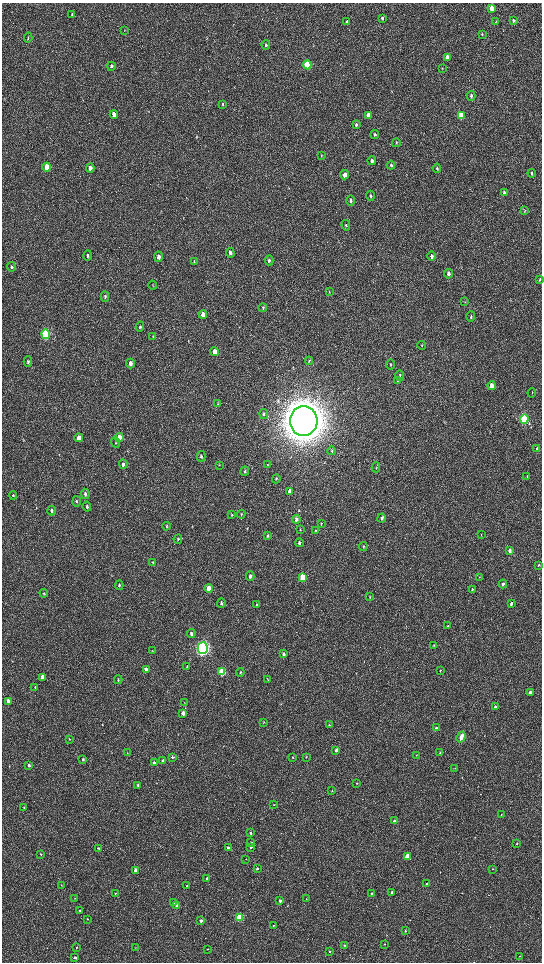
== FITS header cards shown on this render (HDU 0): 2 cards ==
NAXIS1  =                 1080 / length of data axis 1
NAXIS2  =                 1920 / length of data axis 2

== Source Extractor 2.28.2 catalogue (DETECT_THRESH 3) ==
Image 1080 x 1920 px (HDU 0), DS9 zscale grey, zoomed out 1/2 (1 PNG px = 2 x 2 image px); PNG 544 x 964 px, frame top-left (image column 1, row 1919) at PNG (2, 3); each listed source drawn as its Kron ellipse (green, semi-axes under 4 px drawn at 4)
Background 516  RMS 35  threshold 104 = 3 sigma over >= 5 px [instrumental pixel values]
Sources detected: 202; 5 cannot appear on this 1/2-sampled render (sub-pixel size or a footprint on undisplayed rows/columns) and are neither listed nor drawn; the other 197 listed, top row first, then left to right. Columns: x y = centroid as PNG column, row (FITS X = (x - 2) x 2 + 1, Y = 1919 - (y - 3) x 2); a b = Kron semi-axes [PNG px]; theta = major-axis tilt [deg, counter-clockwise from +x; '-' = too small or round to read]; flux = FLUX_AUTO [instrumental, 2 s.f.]
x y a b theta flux
492 8 4 3 - 1.3e+05
72 14 4 2 - 5.8e+03
382 18 4 3 - 1.1e+04
513 20 4 3 - 1.6e+04
347 22 4 3 - 1.2e+04
496 22 3 2 - 3.4e+03
124 30 3 2 - 3.3e+03
482 34 3 3 - 7.9e+03
28 38 5 3 - 7.5e+03
266 45 4 3 - 1.5e+04
447 57 4 3 - 5.0e+04
307 65 4 3 - 4.0e+05
111 66 4 3 - 1.4e+04
442 68 3 3 - 4.6e+03
471 96 5 3 - 2.0e+04
223 104 3 3 - 7.1e+03
114 114 4 3 - 6.8e+04
369 115 4 3 - 7.0e+04
461 116 4 3 - 3.2e+05
356 125 4 3 - 1.1e+04
375 134 4 3 - 9.1e+03
396 143 4 3 - 6.6e+03
321 155 4 3 - 5.1e+03
372 161 4 3 - 2.5e+04
391 165 4 3 - 1.2e+04
47 167 4 3 - 1.1e+05
90 168 4 3 - 3.8e+04
437 168 5 3 - 1.1e+04
532 173 4 3 - 1.1e+04
345 175 4 4 - 4.4e+04
504 193 4 3 - 3.0e+04
370 196 5 3 - 1.0e+04
351 200 5 4 - 1.5e+04
525 211 4 3 - 5.5e+03
346 225 5 3 - 7.5e+03
230 253 5 3 - 2.5e+04
88 256 5 3 - 1.1e+04
432 256 4 3 - 2.7e+04
158 257 5 4 - 3.0e+04
269 260 5 3 - 1.3e+04
194 262 3 2 - 3.2e+03
11 267 5 3 - 1.1e+04
448 274 5 3 - 3.3e+04
540 280 4 2 - 8.3e+03
153 285 5 3 - 5.4e+03
329 292 4 2 - 3.2e+03
105 297 5 3 - 1.0e+04
465 302 4 2 - 4.2e+03
263 308 4 3 - 7.0e+03
203 314 4 3 - 3.5e+04
471 317 5 3 - 1.1e+04
140 327 5 3 - 8.5e+03
46 334 5 4 - 1.0e+06
153 337 4 3 - 4.4e+03
422 345 4 2 - 3.6e+03
214 351 4 3 - 5.4e+04
309 361 4 3 - 5.9e+03
28 362 5 3 - 1.2e+04
130 363 5 3 - 3.5e+04
391 364 5 2 - 6.1e+03
400 375 5 3 - 8.1e+03
398 380 4 3 - 5.0e+03
491 386 4 3 - 7.5e+04
532 393 5 1 - 3.1e+03
218 404 3 2 - 3.9e+03
264 414 5 4 - 9.4e+03
524 419 4 3 - 9.8e+05
304 421 15 13 86 2.3e+07
79 438 4 3 - 4.4e+04
119 438 4 3 - 1.2e+05
115 442 5 3 - 6.5e+03
537 449 4 2 - 1.6e+04
332 451 4 3 - 6.0e+03
201 456 5 4 - 1.1e+04
123 464 5 3 - 1.6e+04
219 465 3 2 - 3.0e+03
268 465 3 2 - 3.3e+03
376 467 5 2 - 6.2e+03
245 471 5 4 - 9.7e+03
527 477 3 2 - 2.7e+03
276 479 4 2 - 5.5e+03
290 491 4 3 - 6.7e+04
85 494 5 3 - 1.3e+04
13 495 4 3 - 6.0e+03
77 501 5 3 - 6.8e+03
87 507 5 3 - 1.3e+04
52 510 5 3 - 1.3e+04
241 514 4 2 - 4.7e+03
232 515 4 3 - 5.3e+03
382 518 4 3 - 1.6e+04
296 519 4 3 - 2.1e+04
321 524 3 3 - 4.1e+03
167 526 4 3 - 6.1e+03
300 530 4 3 - 4.9e+03
316 531 3 3 - 4.4e+03
481 535 3 2 - 2.8e+03
268 536 4 3 - 9.7e+03
178 539 5 3 - 7.3e+03
299 543 4 3 - 1.3e+04
363 546 4 3 - 9.3e+03
510 550 4 3 - 2.6e+04
153 562 4 2 - 4.4e+03
538 565 3 2 - 7.8e+03
250 576 4 3 - 1.5e+04
303 577 4 3 - 2.0e+05
479 577 3 2 - 3.3e+03
503 584 4 3 - 1.3e+04
119 585 5 3 - 7.7e+03
209 588 4 3 - 9.1e+04
472 590 4 3 - 7.6e+03
44 593 4 3 - 5.1e+03
370 597 3 2 - 4.2e+03
221 603 4 4 - 1.1e+04
511 604 4 3 - 1.8e+04
256 605 3 3 - 5.8e+03
448 626 4 2 - 4.4e+03
191 633 4 3 - 1.7e+04
434 645 3 3 - 4.7e+03
203 648 6 5 - 3.0e+06
152 651 3 2 - 4.1e+03
284 654 4 3 - 9.7e+03
187 666 4 3 - 7.2e+03
146 669 4 3 - 3.7e+04
440 671 3 2 - 5.6e+03
222 672 4 3 - 4.4e+05
240 672 4 3 - 5.6e+03
43 677 4 3 - 4.2e+04
268 679 3 3 - 4.0e+03
118 680 4 2 - 5.2e+03
35 687 4 3 - 7.6e+03
530 693 3 2 - 3.4e+04
8 701 3 2 - 2.3e+04
184 702 3 2 - 2.9e+03
495 707 3 2 - 1.2e+04
183 713 3 3 - 3.8e+04
264 722 3 2 - 3.4e+03
329 725 2 2 - 2.9e+03
436 728 4 3 - 7.9e+03
461 737 5 3 - 6.2e+04
69 739 3 3 - 4.6e+03
336 750 3 2 - 2.6e+04
127 753 3 2 - 2.3e+03
440 753 3 2 - 3.1e+03
416 755 3 2 - 3.1e+03
172 757 3 3 - 9.9e+03
292 757 2 2 - 4.3e+03
306 757 3 2 - 2.7e+03
83 759 3 3 - 8.1e+03
163 761 3 3 - 2.1e+04
154 763 3 3 - 1.3e+04
29 765 3 3 - 1.4e+04
455 768 3 2 - 3.2e+03
357 783 3 2 - 4.2e+03
138 785 3 3 - 6.6e+03
332 790 3 2 - 3.8e+03
274 805 3 2 - 3.4e+03
24 808 3 3 - 6.1e+03
501 815 3 2 - 2.9e+03
394 821 3 3 - 1.8e+04
250 833 3 3 - 1.1e+04
251 842 4 3 - 9.6e+03
517 843 4 3 - 6.0e+03
251 847 3 3 - 9.1e+03
98 848 3 3 - 6.3e+03
228 848 3 3 - 1.8e+04
41 854 3 3 - 5.5e+03
407 856 3 3 - 1.1e+05
246 859 3 2 - 2.4e+03
257 868 3 3 - 1.4e+04
492 869 3 2 - 5.0e+03
136 870 3 3 - 6.2e+04
206 878 3 3 - 7.0e+03
427 884 3 2 - 8.8e+03
61 885 3 3 - 4.1e+03
187 886 3 2 - 6.7e+03
392 892 2 2 - 1.4e+04
371 893 3 2 - 5.1e+03
115 894 4 2 - 5.0e+03
75 898 3 2 - 2.9e+03
306 899 3 3 - 3.8e+03
280 901 3 3 - 2.8e+04
173 902 3 2 - 4.0e+03
177 905 3 3 - 8.2e+03
79 910 3 2 - 4.4e+03
239 917 3 3 - 4.3e+05
88 919 3 2 - 4.3e+03
201 921 3 3 - 2.9e+04
273 926 3 3 - 8.1e+03
405 930 3 2 - 4.2e+03
384 944 2 2 - 3.2e+03
344 945 3 3 - 5.6e+03
76 947 2 2 - 4.1e+03
135 948 3 2 - 3.4e+03
207 949 3 2 - 5.6e+03
330 951 2 2 - 9.0e+03
519 956 2 2 - 2.5e+03
75 958 3 3 - 1.8e+04
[5 sub-pixel or undisplayed-footprint detections neither listed nor drawn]